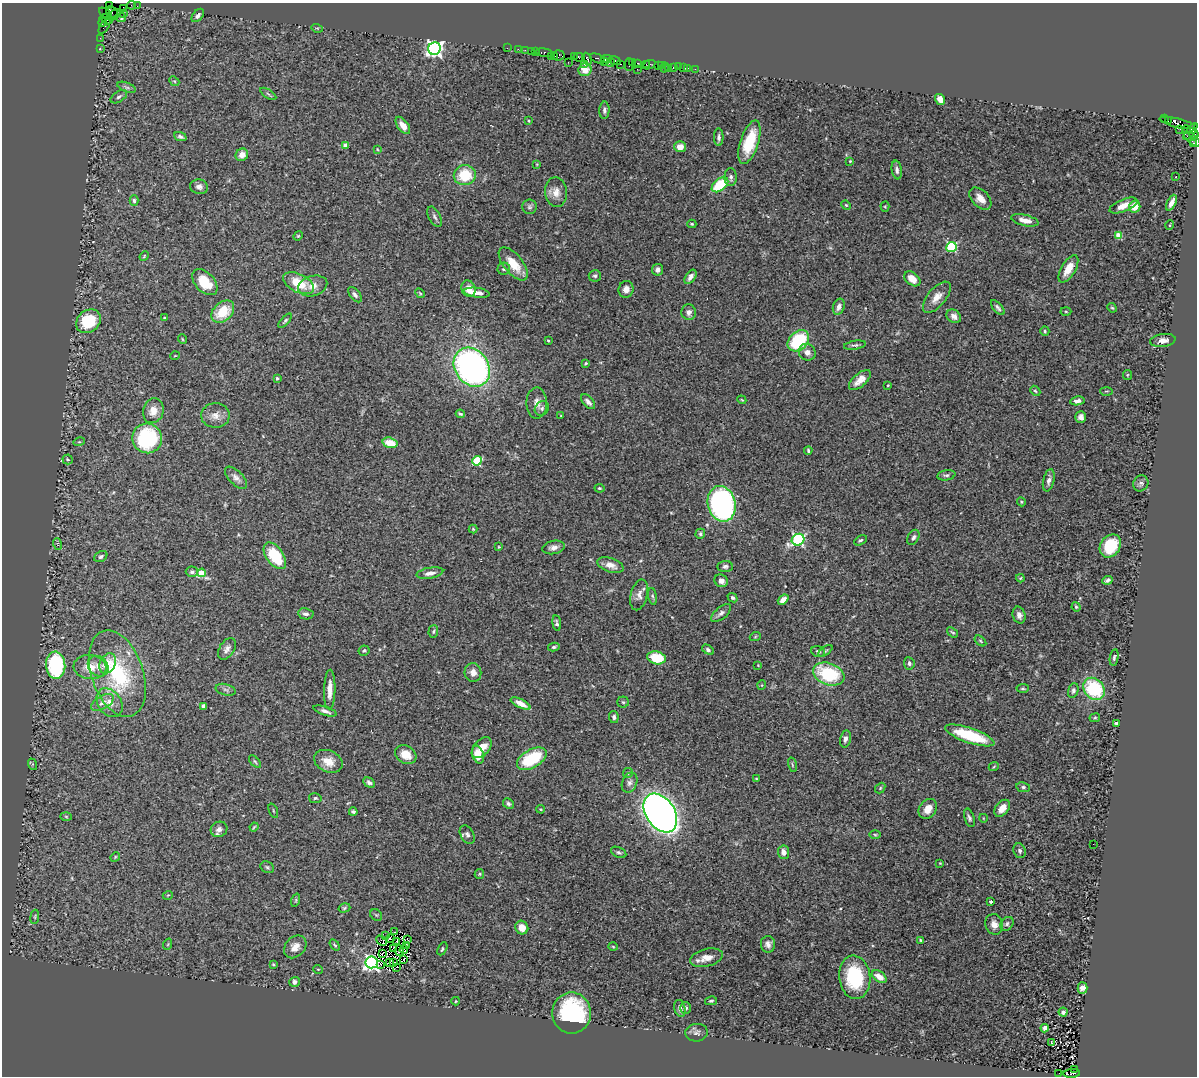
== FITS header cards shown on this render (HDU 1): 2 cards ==
NAXIS1  =                 1195
NAXIS2  =                 1074

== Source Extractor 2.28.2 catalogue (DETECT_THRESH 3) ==
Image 1195 x 1074 px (HDU 1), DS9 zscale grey, 1 PNG px = 1 image px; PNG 1199 x 1078 px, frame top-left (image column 1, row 1074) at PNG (2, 3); each listed source drawn as its Kron ellipse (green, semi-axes under 4 px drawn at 4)
Background 1.06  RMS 0.046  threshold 0.139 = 3 sigma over >= 5 px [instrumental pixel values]
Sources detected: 326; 3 with non-positive FLUX_AUTO (blend fragments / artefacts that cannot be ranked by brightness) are neither listed nor drawn; the other 323 listed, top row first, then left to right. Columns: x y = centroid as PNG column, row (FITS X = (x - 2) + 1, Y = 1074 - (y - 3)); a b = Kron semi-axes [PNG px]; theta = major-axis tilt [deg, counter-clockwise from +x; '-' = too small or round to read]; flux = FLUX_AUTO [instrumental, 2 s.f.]
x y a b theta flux
109 5 3 2 - 50
132 5 4 2 - 50
137 6 2 2 - 16
123 9 3 3 - 83
112 12 6 5 - 1300
123 13 2 2 - 13
106 14 7 3 -38 32
114 15 7 4 33 710
198 15 8 5 50 9.7
121 18 4 3 - 4.7
107 19 6 3 -33 160
103 22 4 3 - 73
104 26 9 3 58 84
317 28 6 3 -17 3.2
100 38 2 2 - 18
100 48 3 2 - 13
507 48 2 2 - 21
434 49 6 6 - 1300
518 49 2 2 - 18
525 50 2 2 - 24
531 51 2 2 - 46
535 51 3 3 - 81
544 53 8 3 -9 170
559 55 6 5 - 120
552 56 2 2 - 3.6
555 56 3 2 - 16
574 57 4 2 - 65
579 57 6 4 -10 110
587 59 6 3 -63 130
597 59 8 4 -25 210
607 59 5 2 - 31
615 60 6 3 -18 90
568 62 2 2 - 25
604 62 3 2 - 45
632 62 3 2 - 57
610 63 4 4 - 220
637 63 3 3 - 100
584 64 2 2 - 23
620 64 3 2 - 31
646 64 3 3 - 59
629 65 6 2 89 82
649 65 7 3 22 120
662 65 3 2 - 48
658 66 3 2 - 79
664 67 5 2 - 23
678 67 2 2 - 12
668 68 2 2 - 11
673 68 3 3 - 130
683 68 3 2 - 25
688 68 3 2 - 7.7
637 69 2 2 - 32
695 69 2 2 - 14
585 70 6 6 - 20
174 81 5 4 - 4
127 87 10 4 -21 8.1
268 94 9 3 -34 4.9
119 97 9 5 33 8.4
940 99 6 4 -54 31
604 110 8 5 89 7.7
1164 119 3 2 - 51
1168 120 3 3 - 40
529 121 4 2 - 2.4
1177 123 18 4 -14 480
403 125 10 5 -53 27
1180 129 2 2 - 15
1186 130 4 3 - 690
1190 131 10 4 52 870
1194 134 4 4 - 320
180 137 6 4 -22 7.5
719 137 9 4 -89 8.8
1192 139 10 4 -39 240
749 142 22 9 72 98
1193 143 3 3 - 62
346 146 4 4 - 28
680 147 6 5 - 29
377 149 4 2 - 2.3
242 155 6 6 - 19
850 161 3 3 - 2.5
537 164 4 3 - 2.1
897 170 9 5 -82 9
465 175 11 10 - 100
731 177 9 6 89 9.9
1176 177 2 2 - 2.2
720 185 9 5 39 130
199 187 9 7 -12 14
556 192 15 11 -82 29
980 199 13 8 -46 27
134 201 5 4 - 6.4
1171 203 8 4 64 15
846 205 5 4 - 3.4
1123 206 15 6 22 29
1135 206 6 5 - 38
529 207 7 7 - 7.1
885 207 5 4 - 3.6
435 217 11 5 -63 8.9
1025 220 14 5 -13 26
692 224 4 4 - 3.8
1170 225 5 3 - 2.1
1119 235 4 4 - 71
298 236 5 4 - 3.4
951 247 5 5 - 270
144 256 5 4 - 3.6
513 264 20 9 -51 60
504 269 6 6 - 6.6
1068 269 15 7 59 48
658 270 6 5 - 11
595 276 6 5 - 6.4
690 277 8 5 55 15
912 279 9 6 -39 33
205 282 15 9 -47 90
299 283 17 9 -26 78
313 286 15 10 17 28
469 289 8 7 - 28
626 289 8 7 - 18
420 293 5 4 - 3.7
477 293 13 5 -8 25
355 295 9 5 -51 9.4
937 297 19 9 50 34
839 307 8 5 71 15
998 308 9 4 -49 7.1
1112 308 5 4 - 3.8
1066 311 5 3 - 3.3
223 312 13 9 42 89
689 312 8 7 - 13
954 316 8 6 -35 15
164 318 3 2 - 3.1
88 321 13 10 38 150
285 321 9 4 48 5.5
1045 331 5 4 - 4.6
182 339 5 3 - 2.7
1163 340 13 6 7 19
548 341 3 2 - 3.6
798 341 12 9 43 190
855 345 11 4 10 7.4
807 352 9 8 - 20
175 356 4 3 - 2
586 363 4 3 - 3.4
472 367 21 16 -54 1100
1127 375 5 4 - 3.4
277 378 3 3 - 5.3
860 380 13 6 41 26
888 385 3 3 - 3.7
1035 391 6 4 -43 4.4
1106 391 6 3 -1 3.3
742 400 4 3 - 2.6
1077 401 7 4 9 12
588 402 9 5 -48 10
537 403 15 10 89 25
542 408 7 6 - 8.2
153 411 12 10 74 33
460 414 4 3 - 5.1
215 415 14 12 2 28
561 416 3 2 - 2.4
1081 417 6 5 - 12
147 438 15 14 - 280
79 442 6 3 16 3.5
390 443 7 5 -17 56
808 450 4 3 - 4.4
68 459 5 5 - 4.5
477 461 5 4 - 160
946 475 9 5 9 7.9
236 478 14 7 -45 16
1049 480 11 5 77 12
1141 483 8 7 - 8.9
599 488 5 4 - 4
1021 502 5 4 - 3.3
722 504 18 14 -76 910
473 529 4 4 - 3.4
700 534 5 4 - 5.6
913 537 8 5 62 8.6
798 540 6 5 - 500
860 540 7 4 31 5.9
58 544 6 3 -72 3.8
1110 546 12 9 55 110
499 547 4 4 - 2.7
554 547 11 6 10 16
275 556 15 8 -55 140
101 557 7 5 32 6.3
611 565 13 7 -19 22
725 566 7 5 5 8.5
192 572 6 5 - 8.6
201 573 4 4 - 75
430 573 13 5 10 18
1020 578 4 4 - 2.7
1108 580 5 3 - 7.4
721 581 7 6 - 19
639 595 16 8 76 21
653 596 8 4 -80 6.5
732 598 5 4 - 6.6
783 600 6 4 40 20
1076 607 5 4 - 3.4
721 613 12 6 40 12
306 614 8 5 -9 11
1019 615 8 6 -75 14
557 623 8 4 -82 7
433 631 6 5 - 4.7
953 632 6 3 -36 4
755 637 5 3 - 3.2
980 641 7 4 -38 4.4
554 647 6 4 11 5.9
227 649 12 7 56 16
708 650 6 4 -34 6.1
364 651 5 5 - 5
818 651 7 5 -22 8.1
825 651 8 4 35 4.9
1114 657 8 4 80 6
657 658 9 6 -13 93
108 663 10 7 63 48
909 663 6 5 - 7.2
56 665 13 9 -86 260
758 665 3 3 - 2.1
98 666 11 9 -45 23
90 667 16 12 -6 47
473 672 9 8 - 21
117 673 45 26 -71 290
829 674 16 11 -20 190
762 685 5 3 - 2.2
1023 688 6 4 5 4.3
330 689 20 5 88 31
1094 689 12 9 -49 200
226 690 10 5 -14 9.5
1073 690 7 5 74 7.4
623 702 5 5 - 4.6
102 703 12 6 30 18
110 703 16 11 -55 37
521 704 11 4 -26 26
203 706 4 4 - 11
325 711 12 4 -17 11
614 717 6 4 -83 7.7
1095 718 5 3 - 3.1
1116 723 4 3 - 4.7
970 735 26 7 -19 160
845 739 8 5 78 10
482 748 12 7 49 39
406 754 11 8 -31 46
478 755 9 5 -74 47
532 759 16 9 29 180
328 761 15 11 -24 40
255 762 7 3 -48 4.3
32 764 6 4 -72 3.5
792 765 7 3 -77 3.7
994 766 5 3 - 2.6
628 773 5 4 - 4.5
756 778 3 2 - 1.9
369 782 6 4 -28 8
629 783 10 7 67 12
1023 787 7 5 -9 6.2
880 788 6 4 49 3.6
315 798 6 5 - 5.3
508 804 6 5 - 7.1
1002 808 10 6 51 27
541 809 4 3 - 3.5
928 809 11 8 53 29
273 811 7 2 -69 2.8
353 812 4 3 - 5.6
660 813 21 14 -56 2300
66 816 6 4 -2 3.7
969 818 9 5 -73 8.5
983 818 4 2 - 2
254 827 4 2 - 3
219 829 8 7 - 16
467 835 10 6 -59 11
875 835 5 3 - 3.6
1093 844 2 2 - 3.3
1020 851 7 6 - 9
619 852 8 5 -24 6.2
783 852 6 5 - 19
115 857 5 4 - 3.4
940 863 2 2 - 1.9
267 867 7 5 -29 5.5
479 874 5 4 - 3.9
168 895 5 3 - 2.5
296 900 7 4 72 4.3
990 902 3 3 - 5.3
344 908 6 4 17 4.5
376 915 6 5 - 4.8
35 917 7 3 82 4.3
994 924 10 8 -72 21
1007 924 8 6 48 8.4
522 928 7 6 - 29
394 932 3 2 - 3.5
386 936 2 2 - 0.81
391 939 2 2 - 1.8
408 939 3 2 - 2
921 940 4 3 - 3.5
382 941 6 2 -44 0.97
397 942 4 4 - 5.4
168 944 6 3 71 2.9
768 944 8 7 - 14
335 945 6 4 -56 4.7
407 945 3 2 - 1.8
295 947 13 9 46 27
613 947 5 3 - 2.9
394 948 4 3 - 2.3
442 949 7 4 61 4.6
404 950 4 2 - 0.38
399 951 5 3 - 1.2
382 953 4 2 - 2.6
706 958 17 8 13 34
403 959 2 2 - 2
372 962 6 6 - 1100
390 962 2 2 - 1.3
394 963 3 2 - 3.5
273 964 4 3 - 3.3
381 964 4 3 - 33
397 967 3 2 - 1.9
318 969 5 3 - 2.6
855 977 22 15 -82 180
879 977 8 5 -36 32
295 982 5 5 - 11
1082 988 5 5 - 18
456 1001 4 4 - 2.6
711 1001 6 4 14 5.4
680 1008 9 5 -76 13
685 1008 6 5 - 10
1063 1012 4 4 - 8.6
572 1013 20 19 - 330
1045 1028 4 3 - 9.7
697 1033 11 9 5 13
1051 1043 3 2 - 2.1
1075 1069 3 2 - 120
1059 1073 2 2 - 2.9
1072 1074 8 4 5 430
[3 non-positive-flux detections neither listed nor drawn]